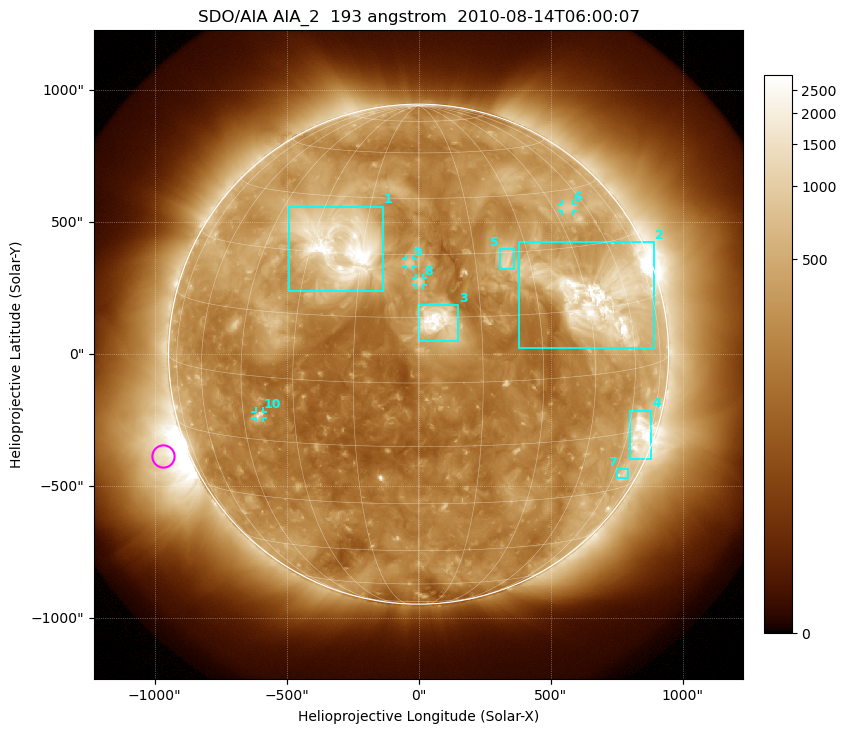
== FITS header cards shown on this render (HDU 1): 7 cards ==
TELESCOP= 'SDO/AIA'
INSTRUME= 'AIA_2'
WAVELNTH=                  193
WAVEUNIT= 'angstrom'
DATE-OBS= '2010-08-14T06:00:07.84'
CTYPE1  = 'HPLN-TAN'
CTYPE2  = 'HPLT-TAN'

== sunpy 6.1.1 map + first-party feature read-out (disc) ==
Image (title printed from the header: SDO/AIA AIA_2  193 angstrom  2010-08-14T06:00:07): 1024 x 1024 px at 2.4 arcsec/px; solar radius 947 arcsec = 395 px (full disc in frame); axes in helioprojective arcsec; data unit not stated in the header (colour bar unlabelled)
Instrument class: DISC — disc imager (sunpy class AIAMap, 193 A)
Bright regions (active regions / flare kernels): reference = the median radial profile (limb darkening/brightening removed); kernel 9 px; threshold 5 sigma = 545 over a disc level ~255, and >= 1.15x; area >= 12 px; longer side >= 9 px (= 22 arcsec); searched inside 0.97 R_sun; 10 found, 10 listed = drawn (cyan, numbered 1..; 4 of them under ~33 arcsec drawn as corner ticks so the feature stays visible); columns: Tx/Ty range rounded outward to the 5 arcsec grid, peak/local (2 s.f.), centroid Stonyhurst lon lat
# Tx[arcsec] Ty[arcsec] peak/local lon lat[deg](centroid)
1 -495..-135 240..560 19 -22 +32
2 380..895 20..425 13 +49 +17
3 0..150 50..185 17 +5 +14
4 800..880 -395..-210 7.7 +66 -16
5 305..365 320..400 5.9 +24 +28
6 545..585 540..570 3.5 +51 +40
7 750..795 -470..-435 2.9 +65 -26
8 -10..20 260..290 5.7 +0 +23
9 -50..-20 330..360 5 -2 +28
10 -620..-590 -245..-215 4.5 -40 -9
Off-limb structures (1.02-1.3 R_sun): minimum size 162 px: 2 found; the strongest spans PA ~85..130 deg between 1.02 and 1.3 R_sun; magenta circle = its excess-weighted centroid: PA ~110 deg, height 1.1 R_sun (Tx ~-970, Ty ~-385 arcsec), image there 7.3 x the reference